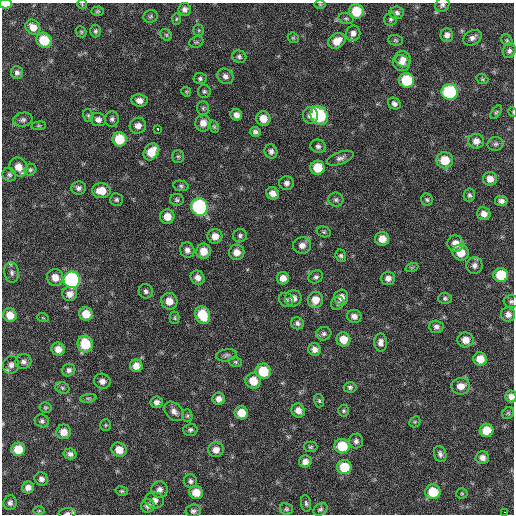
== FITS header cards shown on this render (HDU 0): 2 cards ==
NAXIS1  =                  512 / Axis length
NAXIS2  =                  512 / Axis length

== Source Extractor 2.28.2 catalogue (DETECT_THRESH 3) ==
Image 512 x 512 px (HDU 0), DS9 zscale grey, 1 PNG px = 1 image px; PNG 516 x 516 px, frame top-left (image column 1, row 512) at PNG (2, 3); each listed source drawn as its Kron ellipse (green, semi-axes under 4 px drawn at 4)
Background 58.4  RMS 8.3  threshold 25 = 3 sigma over >= 5 px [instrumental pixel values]
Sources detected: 192; all 192 listed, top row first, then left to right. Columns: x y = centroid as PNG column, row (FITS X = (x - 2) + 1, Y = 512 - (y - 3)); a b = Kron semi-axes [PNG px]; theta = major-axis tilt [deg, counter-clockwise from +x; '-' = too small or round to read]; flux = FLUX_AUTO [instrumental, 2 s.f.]
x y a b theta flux
6 4 6 4 1 7300
82 4 5 3 - 510
320 4 6 4 -1 630
442 5 8 6 44 1600
185 9 6 6 - 2200
97 11 6 4 2 810
356 11 7 7 - 15000
397 13 7 6 - 1700
150 16 7 6 - 1100
346 18 7 5 -17 1100
176 19 6 4 88 720
391 19 6 6 - 1200
33 27 8 6 -47 5300
199 30 5 5 - 690
95 31 6 5 - 1200
81 32 6 5 - 810
353 33 8 7 - 2900
166 35 6 5 - 960
447 35 7 6 - 2500
293 38 6 5 - 790
472 38 10 7 29 2400
44 40 8 7 - 14000
395 40 7 5 -3 900
507 40 6 5 - 800
337 41 9 7 35 7100
196 42 7 5 21 860
509 51 7 6 - 1900
239 57 7 6 - 1300
403 59 8 7 - 3400
401 63 9 7 -28 3600
17 72 6 6 - 1800
225 76 8 7 - 2300
200 79 6 5 - 1300
482 79 6 4 -23 760
407 80 7 7 - 21000
204 91 6 6 - 1100
186 92 5 4 - 610
450 92 8 8 - 62000
139 101 8 6 -8 3000
394 104 7 5 -35 1900
203 108 7 6 - 1200
496 112 8 4 52 940
513 112 5 3 - 440
88 115 6 5 - 940
236 115 6 5 - 2900
311 115 8 7 - 3400
319 116 10 8 -56 38000
112 119 7 7 - 1600
263 119 7 7 - 6200
23 120 10 7 11 1900
98 120 8 6 -19 2600
203 123 8 7 - 4300
39 126 7 3 8 670
138 126 8 8 - 3100
214 127 6 4 -63 830
158 129 3 3 - 5800
255 132 5 5 - 1600
119 139 7 7 - 17000
476 141 8 7 - 3700
496 144 8 7 - 1600
318 146 8 6 -17 1800
271 151 7 6 - 2100
151 152 9 7 54 10000
178 156 6 6 - 1100
340 158 14 6 20 2300
445 160 8 8 - 11000
18 167 10 8 -58 6000
318 168 7 7 - 11000
30 170 6 5 - 1100
9 175 7 6 - 1300
490 179 7 7 - 4200
286 183 7 7 - 2200
181 186 8 5 -10 1200
78 188 7 6 - 1900
101 191 9 7 0 8400
273 193 6 6 - 3700
469 195 6 5 - 1300
116 199 6 6 - 1200
177 200 7 6 - 1200
336 200 7 7 - 1500
427 200 6 5 - 1100
501 201 6 5 - 2100
199 207 9 8 - 80000
484 214 7 6 - 3200
167 217 7 7 - 6400
324 232 7 5 -15 930
215 236 7 7 - 5000
240 236 7 6 - 1400
382 239 7 7 - 6100
455 244 8 8 - 5300
302 245 9 8 - 3400
187 250 8 7 - 2500
203 251 7 7 - 7200
237 252 8 7 - 4900
461 253 8 8 - 8600
341 256 6 5 - 1300
474 265 8 8 - 2400
412 267 6 4 19 840
12 272 10 7 -84 2400
501 275 7 7 - 20000
55 277 8 8 - 5500
316 277 7 6 - 1500
198 278 7 6 - 3400
283 278 6 6 - 4300
388 278 7 6 - 2700
72 280 8 8 - 130000
146 291 7 7 - 1600
70 294 7 7 - 3500
341 297 7 7 - 4000
293 298 8 8 - 3700
445 298 7 6 - 1200
286 300 7 6 - 1500
315 300 8 7 - 6500
169 301 8 8 - 5900
511 301 7 6 - 1300
337 303 7 6 - 1100
86 314 7 6 - 8700
508 314 7 7 - 2700
10 315 7 6 - 7500
202 315 9 7 -63 18000
354 316 7 6 - 2800
43 318 6 3 -19 550
175 318 6 5 - 810
297 323 6 6 - 1700
436 327 7 6 - 1800
324 334 7 6 - 1800
343 339 7 7 - 7900
465 340 8 7 - 5300
381 342 9 6 -89 2700
85 344 8 7 - 19000
58 349 7 6 - 4300
314 349 6 6 - 3000
226 355 10 6 12 1500
480 359 7 6 - 7300
23 362 8 7 - 2000
236 362 6 5 - 870
11 365 9 8 - 2700
136 366 6 6 - 5100
69 370 7 6 - 1900
263 371 8 7 - 16000
102 381 8 7 - 2900
253 381 8 7 - 8600
461 386 9 8 - 5100
350 387 6 5 - 1300
62 388 7 5 -23 1200
511 396 6 5 - 3000
88 398 8 4 7 1100
219 399 6 6 - 3100
319 401 7 5 -74 870
157 402 6 6 - 2400
45 408 6 5 - 840
298 410 7 6 - 3700
174 411 11 8 -47 2900
343 411 6 5 - 990
241 413 7 6 - 8500
508 413 6 5 - 960
187 416 6 5 - 950
42 421 7 6 - 1400
415 422 6 5 - 720
106 425 5 5 - 760
190 430 7 6 - 1400
486 430 7 6 - 11000
64 432 7 7 - 5200
356 441 7 6 - 1800
342 446 7 7 - 18000
310 447 7 5 0 980
18 449 7 7 - 11000
119 450 8 7 - 6300
216 450 8 7 - 3900
70 454 6 5 - 2000
440 454 8 6 -71 1900
482 458 7 6 - 2600
305 462 6 6 - 3300
344 467 7 7 - 15000
41 479 7 6 - 2300
190 481 7 6 - 1500
28 487 6 6 - 3000
160 489 8 8 - 2900
122 491 6 4 -13 900
196 492 7 6 - 7000
433 492 7 7 - 15000
462 493 5 5 - 740
154 500 9 8 - 3400
10 503 7 6 - 1800
306 503 8 5 -81 1200
148 506 7 6 - 2400
286 509 6 6 - 1000
320 509 7 6 - 1300
39 511 6 4 0 760
193 511 7 6 - 1600
504 512 3 2 - 5900
67 513 8 5 6 1700
At the frame edge (FLAGS 8, measured only in part): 7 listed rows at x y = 6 4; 82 4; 442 5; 513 112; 511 301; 511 396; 67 513